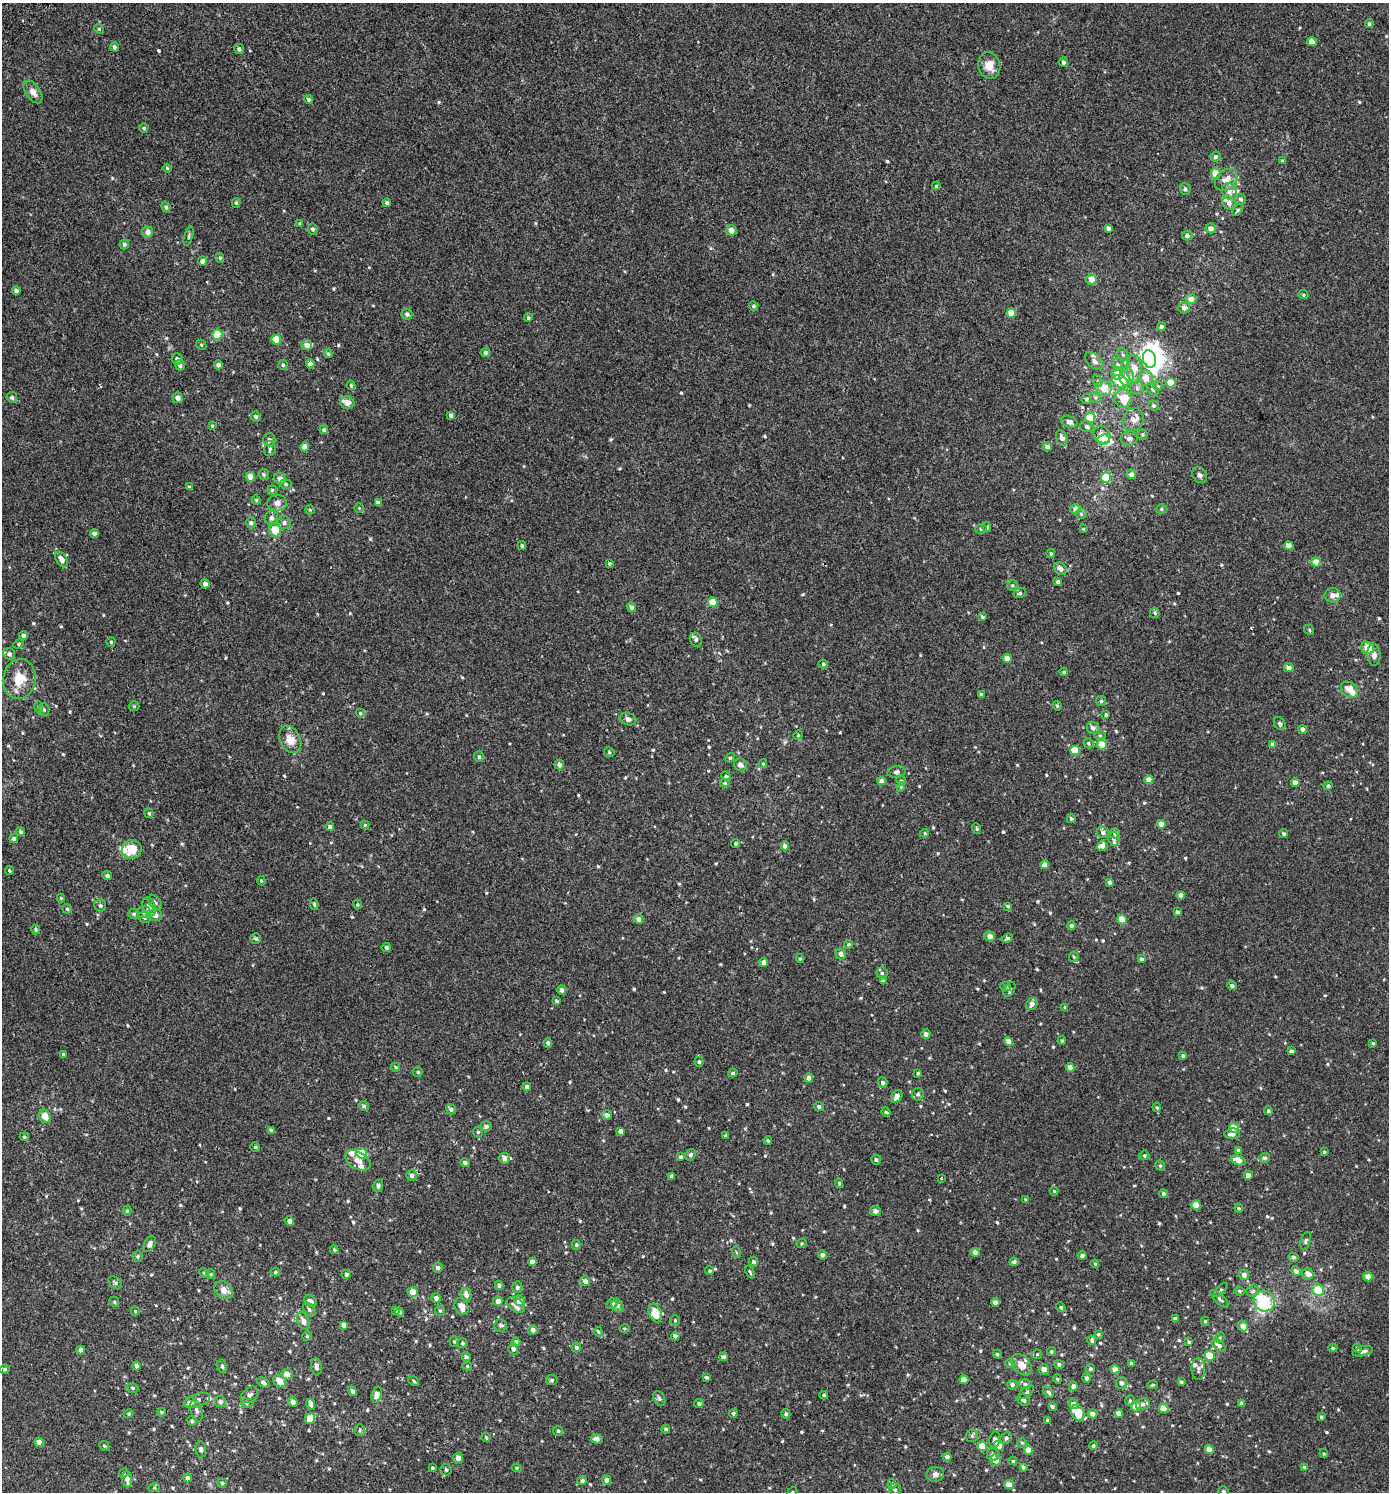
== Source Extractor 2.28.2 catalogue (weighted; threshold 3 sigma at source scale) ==
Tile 11 of 4 x 4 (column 3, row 3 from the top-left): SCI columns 3036-4422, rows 1550-3039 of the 6007 x 6069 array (HDU 1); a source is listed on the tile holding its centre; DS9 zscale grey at full resolution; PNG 1391 x 1494 px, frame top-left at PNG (2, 3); each listed source drawn as its Kron ellipse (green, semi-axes under 4 px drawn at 4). Shown black and unused: <1% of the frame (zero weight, under 2 of 3 exposures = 3% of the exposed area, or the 3 px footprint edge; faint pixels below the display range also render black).
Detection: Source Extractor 2.28.2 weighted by HDU 2 'WHT'; one run over the whole footprint, this tile lists its part. Background 0.00218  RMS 0.0058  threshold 0.0262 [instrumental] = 3 sigma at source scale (4.5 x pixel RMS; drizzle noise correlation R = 1.50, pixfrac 1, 0.0396/0.0396 arcsec/px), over >= 5 px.
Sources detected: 669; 7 inside a brighter object's white glare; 1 cosmic-ray / hot-pixel residue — neither listed nor drawn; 21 inside a brighter listed object's ellipse — not listed separately; of the other 640, all 500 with FLUX_AUTO >= 0.615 (the completeness limit of this list) listed and drawn (140 fainter detections not listed), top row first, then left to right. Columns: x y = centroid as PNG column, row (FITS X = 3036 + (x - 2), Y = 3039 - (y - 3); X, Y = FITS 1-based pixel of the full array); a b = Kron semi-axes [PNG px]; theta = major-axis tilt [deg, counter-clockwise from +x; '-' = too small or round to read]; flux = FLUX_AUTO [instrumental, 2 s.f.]
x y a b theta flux
1369 24 4 4 - 1.2
99 29 5 4 - 0.63
1312 42 4 4 - 4.6
114 47 4 4 - 1.2
239 49 5 5 - 1.4
1063 62 4 4 - 1.2
989 66 14 11 -75 6.5
33 92 13 7 -56 4.1
308 99 4 4 - 1
144 128 4 4 - 0.79
1216 157 5 4 - 1.1
1282 161 4 3 - 0.88
167 168 4 4 - 0.65
1216 173 5 5 - 7.4
1226 180 12 9 41 5.4
936 186 4 4 - 0.7
1185 189 6 5 - 1.3
1229 191 8 7 - 2.8
1241 199 5 5 - 1.1
236 203 5 4 - 0.81
387 203 4 4 - 1
1229 203 7 6 - 2.7
166 207 5 4 - 1.2
1238 210 7 4 49 0.82
300 224 4 4 - 1.4
1108 228 4 4 - 1.9
1211 228 5 5 - 2.3
313 229 5 5 - 1.2
731 230 5 5 - 3
148 232 5 5 - 2.7
189 236 10 3 75 0.89
1187 236 5 5 - 1.8
124 244 5 5 - 1.2
220 258 5 4 - 0.8
202 261 4 4 - 2.2
1091 279 5 5 - 4.8
16 290 4 4 - 1.7
1303 295 5 4 - 0.73
1191 299 5 5 - 3.1
754 306 5 4 - 0.89
1184 308 5 5 - 2.2
1011 313 4 4 - 6.9
407 314 5 5 - 1.6
528 318 4 4 - 0.81
1161 327 4 4 - 1.3
217 335 5 5 - 16
276 340 5 5 - 12
201 345 5 4 - 0.7
307 345 5 5 - 4.7
485 352 5 4 - 1.4
328 354 4 4 - 1
1123 354 6 5 - 1
177 359 6 5 - 1.6
1149 359 9 6 -74 18
1094 361 11 6 -42 2.1
310 364 4 4 - 2.7
180 365 5 4 - 2.3
218 365 4 4 - 1.9
283 365 5 4 - 0.83
1118 365 6 5 - 1.1
1134 369 14 7 -90 6.1
1117 374 6 6 - 4.8
1127 376 9 7 87 3.4
1146 378 7 7 - 4.8
1098 381 6 4 -72 0.85
1120 381 8 6 -24 13
1171 383 5 4 - 8.4
351 385 5 4 - 0.99
1158 386 5 4 - 0.64
1104 388 8 7 - 6.5
1137 388 7 6 - 1.5
1153 390 7 4 -50 0.93
12 397 5 5 - 1.2
1095 397 6 4 -45 0.99
178 398 5 5 - 2.2
1087 399 5 4 - 1
1123 399 9 8 - 10
347 403 7 6 - 4.2
1153 406 5 5 - 1.2
451 415 4 3 - 1.5
256 416 5 4 - 1.2
1090 418 5 5 - 15
1133 420 12 10 65 4.3
1069 422 8 5 -19 2.2
212 426 4 3 - 0.74
1087 427 6 5 - 1.6
324 430 4 4 - 1.1
1102 435 9 8 - 5.9
1142 435 5 5 - 0.8
1062 438 8 5 -64 2.8
1129 438 8 7 - 2.2
269 440 6 6 - 1.7
1104 440 6 5 - 11
305 447 4 4 - 3.8
1047 447 4 4 - 2.7
270 448 8 6 76 1.4
264 474 6 5 - 0.97
1131 474 5 5 - 2.2
1200 475 8 7 - 1.6
250 477 5 4 - 4.6
1106 478 5 5 - 15
280 479 6 5 - 2.7
286 484 5 4 - 0.89
189 487 4 3 - 0.64
272 490 5 5 - 0.78
256 500 5 4 - 0.64
277 503 10 8 8 2.8
378 503 4 4 - 2
359 508 5 5 - 0.66
1076 509 5 5 - 3.8
1161 509 6 5 - 0.93
310 510 5 4 - 0.66
1081 514 5 5 - 0.92
271 518 7 6 - 1.8
251 523 6 4 -89 1
284 523 7 6 - 1.6
987 527 5 4 - 1.4
981 529 6 5 - 0.83
1083 529 4 4 - 0.65
275 530 7 6 - 11
94 533 4 4 - 1.9
522 546 4 4 - 1
1289 546 4 4 - 5.5
1051 553 4 4 - 0.74
61 559 8 5 -61 3.7
1316 562 4 4 - 6
609 563 4 3 - 0.8
1060 569 7 5 -47 2.2
1058 582 4 3 - 1.5
205 584 5 4 - 1.9
1012 585 5 4 - 0.91
1020 593 6 5 - 1.1
1333 595 8 7 - 2.5
713 602 5 4 - 8.7
631 607 5 4 - 1.9
1155 613 5 4 - 0.68
982 617 4 3 - 1.1
1309 630 5 4 - 0.69
23 635 4 4 - 1.2
696 640 7 6 - 1.5
111 642 4 4 - 0.62
19 644 5 4 - 0.76
1368 648 6 6 - 6.3
9 654 6 5 - 1.6
1374 655 11 6 -86 3
1007 658 4 4 - 5.3
823 664 5 4 - 0.84
1289 668 5 4 - 2.3
1064 672 4 3 - 0.75
19 679 20 16 81 11
1349 690 9 7 -42 5.3
981 694 4 4 - 0.79
1101 701 5 5 - 0.9
134 706 5 5 - 0.64
1057 706 5 3 - 0.76
39 707 6 4 -89 0.73
44 710 6 5 - 0.97
360 713 4 4 - 0.72
1106 714 3 3 - 0.78
628 719 8 6 -19 1.7
1280 724 7 5 -58 1.1
1093 728 6 6 - 2.4
1303 729 4 4 - 1.9
798 735 5 4 - 0.63
1100 736 6 4 0 0.84
290 740 14 10 -64 7
1088 743 5 4 - 0.97
1102 744 5 5 - 7.4
1273 744 4 4 - 2.1
1075 750 5 5 - 13
609 752 5 5 - 0.71
479 757 5 5 - 1.1
730 758 5 4 - 0.76
763 764 4 4 - 0.62
559 765 5 4 - 2.2
740 765 7 6 - 2.3
896 772 9 6 11 1.6
726 776 5 4 - 0.78
1149 780 4 4 - 6.6
882 781 4 4 - 3.2
901 781 5 4 - 1.1
725 783 5 4 - 0.85
1295 783 4 4 - 4.3
1328 786 4 4 - 1.4
901 787 4 4 - 0.63
149 813 5 4 - 0.87
1071 818 4 4 - 0.87
1161 824 4 4 - 4.7
365 825 4 4 - 0.76
330 827 4 4 - 1.5
977 829 5 4 - 0.67
21 832 5 4 - 0.99
1103 832 6 5 - 2
925 833 4 3 - 0.63
1115 833 5 5 - 1.6
1284 834 4 3 - 0.97
14 838 4 4 - 1.3
1114 839 7 5 -86 1.5
736 844 4 4 - 0.93
785 846 4 4 - 2.1
1102 846 5 5 - 2.7
132 849 10 9 - 10
1044 865 4 4 - 3.3
9 871 4 4 - 0.7
107 876 5 4 - 1.6
261 881 5 4 - 0.62
1109 882 3 3 - 1.3
1181 895 4 4 - 2.1
61 898 4 4 - 0.62
155 903 8 5 -49 1.3
314 904 6 4 -78 0.78
357 905 5 4 - 0.71
100 906 6 6 - 1.1
1008 906 4 3 - 0.84
149 907 9 6 -70 3.1
67 909 5 4 - 0.85
144 912 7 6 - 1.2
1177 912 4 3 - 1.3
134 914 5 5 - 0.95
155 915 6 6 - 2.7
144 917 6 5 - 1.2
638 919 5 4 - 2.3
1122 919 5 4 - 8.6
1072 926 4 4 - 1.9
36 930 5 4 - 0.82
990 936 5 5 - 3.9
1007 938 6 4 21 1.1
256 939 5 5 - 1
848 944 4 4 - 0.95
386 947 5 4 - 1.2
841 954 5 5 - 2.1
1074 957 5 5 - 0.7
800 959 4 3 - 0.79
1141 959 4 4 - 1.5
764 962 4 4 - 3
882 973 5 5 - 1.2
883 981 4 3 - 1.1
1232 986 4 4 - 1.4
1006 987 5 3 - 0.62
1010 989 8 5 60 1.1
562 990 4 4 - 2.4
557 1001 4 3 - 0.91
1032 1004 6 5 - 2.6
1065 1007 4 3 - 0.69
926 1034 5 4 - 2.1
1009 1041 4 4 - 4.2
1062 1041 4 3 - 0.71
548 1043 4 4 - 1.5
1373 1043 3 3 - 0.66
1292 1051 4 3 - 1.2
63 1054 3 3 - 0.65
1183 1056 4 3 - 1.2
699 1062 5 4 - 1
396 1067 5 3 - 0.64
1070 1067 4 4 - 3.2
418 1072 5 4 - 0.84
733 1073 4 3 - 0.83
918 1073 4 4 - 0.69
809 1078 4 4 - 2.7
883 1083 5 5 - 1.6
527 1087 4 4 - 1.9
918 1094 6 6 - 1.5
897 1096 6 5 - 2.8
364 1106 5 4 - 0.93
819 1107 4 4 - 1.3
1157 1107 5 4 - 0.64
451 1109 5 5 - 1.6
1268 1111 4 4 - 0.89
886 1112 5 4 - 0.7
607 1115 5 5 - 1.8
45 1116 7 5 -61 6.7
486 1126 5 5 - 1.5
1234 1128 5 5 - 7.1
271 1130 4 4 - 1.1
621 1131 4 4 - 2.4
478 1132 5 5 - 0.92
1232 1134 8 5 4 2.6
726 1136 4 3 - 1.1
24 1137 4 4 - 0.76
768 1140 4 3 - 0.66
255 1147 5 4 - 0.82
1238 1150 4 4 - 0.96
1324 1152 3 3 - 0.79
362 1153 5 5 - 11
690 1155 6 4 56 1.2
1144 1155 5 5 - 0.77
681 1157 4 4 - 1
504 1158 5 5 - 3.2
1265 1158 5 5 - 1.4
358 1160 14 8 -31 4.4
876 1160 5 5 - 1
1238 1160 7 4 -23 4.7
465 1163 4 4 - 1.7
1160 1166 5 4 - 0.91
412 1175 5 5 - 1.8
1248 1175 4 4 - 3.1
672 1176 4 3 - 1.5
941 1178 3 3 - 1.3
839 1183 4 4 - 0.78
378 1186 6 5 - 1.2
1054 1191 4 4 - 0.62
1163 1193 4 4 - 1.1
1026 1200 4 3 - 0.93
1196 1205 4 4 - 6.7
1239 1208 5 4 - 0.66
127 1211 5 4 - 0.83
875 1211 5 5 - 2
289 1221 5 4 - 2.3
1306 1241 9 5 71 1
801 1243 5 4 - 0.73
150 1244 8 5 62 2.4
576 1245 5 4 - 0.87
334 1250 4 3 - 0.77
736 1252 6 3 -70 0.67
975 1252 4 4 - 3.1
822 1255 4 4 - 1.5
1082 1255 4 4 - 1.3
137 1256 5 5 - 0.88
1293 1257 5 4 - 1.2
532 1262 4 4 - 3.1
753 1262 5 4 - 1.5
1014 1262 4 4 - 1.4
1095 1264 4 4 - 0.65
438 1268 5 5 - 1.3
710 1271 4 4 - 0.84
1296 1271 5 4 - 2.4
275 1272 5 4 - 0.76
750 1272 7 3 -64 0.65
204 1273 5 4 - 0.63
211 1274 5 4 - 0.65
346 1274 4 4 - 1.4
1308 1274 6 5 - 3.3
1244 1275 5 5 - 2.6
1368 1277 4 4 - 4.1
585 1281 5 5 - 2.5
115 1283 8 5 -40 1
499 1285 4 4 - 1.7
517 1287 6 5 - 1.3
224 1290 10 8 -39 4.3
1221 1290 8 4 46 0.84
1318 1290 6 5 - 8.8
1239 1291 5 3 - 0.82
1253 1291 6 5 - 1.2
413 1292 5 5 - 5.2
466 1295 7 5 -75 2.8
436 1298 4 4 - 2.3
1220 1299 12 5 -44 1.4
311 1301 7 5 -35 2
498 1301 5 4 - 2.8
519 1301 5 5 - 4.5
1264 1301 11 9 -40 15
114 1302 5 4 - 0.75
995 1302 4 4 - 2.5
612 1304 6 5 - 1.5
516 1305 10 6 -33 2.6
617 1305 6 5 - 1.5
462 1306 9 6 -67 4.1
1061 1307 5 4 - 0.74
309 1310 7 5 -52 1.1
396 1310 4 3 - 1
135 1311 4 4 - 0.62
440 1311 5 5 - 0.76
400 1312 4 4 - 1
655 1313 10 6 -71 9.8
1175 1318 4 3 - 1.2
675 1320 5 4 - 0.74
303 1321 9 6 -63 3.3
1205 1321 4 4 - 0.73
344 1325 4 4 - 2.4
501 1325 6 6 - 1.2
1243 1326 6 5 - 3.8
624 1329 5 4 - 0.65
533 1330 5 4 - 2.3
598 1332 5 3 - 0.68
1098 1334 4 3 - 0.65
307 1336 4 4 - 0.72
675 1336 4 3 - 1.3
1220 1338 5 4 - 0.89
1092 1340 5 4 - 1.4
454 1342 5 4 - 0.63
516 1342 4 4 - 1.9
1189 1342 3 3 - 0.89
462 1343 5 5 - 1
1219 1345 8 5 -35 2.1
576 1347 5 4 - 1.4
1333 1348 4 4 - 0.68
1357 1348 5 4 - 1
513 1349 6 5 - 1.4
81 1350 4 4 - 2.9
1363 1351 10 4 15 1.7
1051 1352 4 4 - 0.81
997 1354 4 4 - 0.65
1037 1354 5 5 - 0.64
1210 1356 5 4 - 8.9
466 1357 5 4 - 1.1
723 1357 4 4 - 1.5
1010 1363 5 4 - 0.66
1131 1363 3 3 - 0.68
1059 1364 5 4 - 1.5
1022 1365 12 8 -48 5.4
136 1366 4 4 - 2
222 1366 7 5 -80 1.2
467 1366 5 4 - 0.71
316 1367 8 5 -80 2
5 1369 5 4 - 1.1
1044 1369 5 5 - 2.4
1091 1369 4 4 - 1.2
1115 1369 4 4 - 3.8
1198 1369 11 6 89 2.2
287 1374 6 5 - 3.2
706 1377 4 4 - 1.1
1087 1378 5 4 - 1.5
1057 1379 4 4 - 0.65
552 1380 6 5 - 1.1
964 1380 4 4 - 5.4
280 1381 7 5 -38 5.3
414 1381 6 3 -38 0.64
1181 1382 3 3 - 0.76
263 1383 7 4 -34 1.4
1122 1383 6 5 - 1.6
1025 1384 6 5 - 1.1
1012 1385 5 4 - 1.4
1152 1385 5 4 - 0.8
1073 1386 5 4 - 2.1
133 1388 6 4 -17 0.83
352 1391 5 4 - 1.3
1026 1392 9 4 37 1.1
1048 1392 6 4 -49 1.2
377 1394 8 5 73 3.6
250 1395 9 7 44 1.9
824 1395 4 3 - 0.69
659 1398 8 5 -60 1.1
197 1400 13 6 18 2.2
1024 1400 6 5 - 1.6
1130 1401 5 4 - 0.93
220 1402 5 5 - 2.1
293 1402 5 4 - 2.2
190 1403 6 5 - 2.4
247 1403 6 5 - 0.91
1242 1403 4 3 - 1.4
311 1404 6 4 -77 3.1
699 1404 5 4 - 1.2
1073 1404 5 5 - 2.6
1143 1404 7 6 - 1.6
1052 1406 4 3 - 1.1
1136 1406 5 5 - 6.7
1164 1409 5 4 - 8
197 1411 11 6 -76 1.7
161 1412 4 4 - 0.89
733 1413 4 4 - 1
1078 1413 8 6 -60 12
1119 1413 4 4 - 3.6
129 1414 5 4 - 0.7
786 1414 5 4 - 0.97
1093 1414 5 4 - 2.3
1321 1417 4 3 - 0.81
310 1418 5 5 - 8
192 1421 5 4 - 1
1048 1421 3 3 - 1.2
666 1429 4 4 - 1.1
360 1430 5 5 - 0.94
558 1431 5 5 - 0.84
972 1436 6 6 - 1
486 1437 4 3 - 0.68
1006 1438 6 5 - 0.88
597 1439 6 4 -10 2.6
995 1440 8 5 79 1.6
39 1442 4 4 - 3.7
1022 1443 4 4 - 0.81
104 1446 5 4 - 0.85
982 1446 5 5 - 11
999 1446 5 4 - 4.1
1093 1446 4 4 - 0.85
201 1449 8 5 -82 1.8
1029 1450 4 4 - 6.2
1209 1450 4 4 - 4.8
1324 1453 5 4 - 0.66
993 1455 6 6 - 2.1
947 1457 4 4 - 2.2
458 1458 5 5 - 2.9
995 1460 6 5 - 4.5
1013 1461 4 3 - 0.79
1023 1467 4 3 - 0.91
1304 1467 3 3 - 0.73
432 1468 4 4 - 0.92
517 1468 5 4 - 0.81
446 1470 6 5 - 1.1
124 1473 5 4 - 0.67
935 1474 9 7 5 2
187 1478 4 4 - 1.5
127 1479 8 5 -83 2.6
606 1480 4 4 - 2.2
582 1481 5 4 - 1.2
222 1483 4 4 - 0.75
892 1484 5 4 - 0.96
1009 1484 5 4 - 4.2
154 1488 6 4 19 0.67
895 1490 6 5 - 1.2
792 1492 6 4 70 0.75
1223 1492 5 5 - 1.2
Isophote crosses this tile's border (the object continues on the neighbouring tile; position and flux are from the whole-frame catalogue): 2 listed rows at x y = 792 1492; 1223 1492